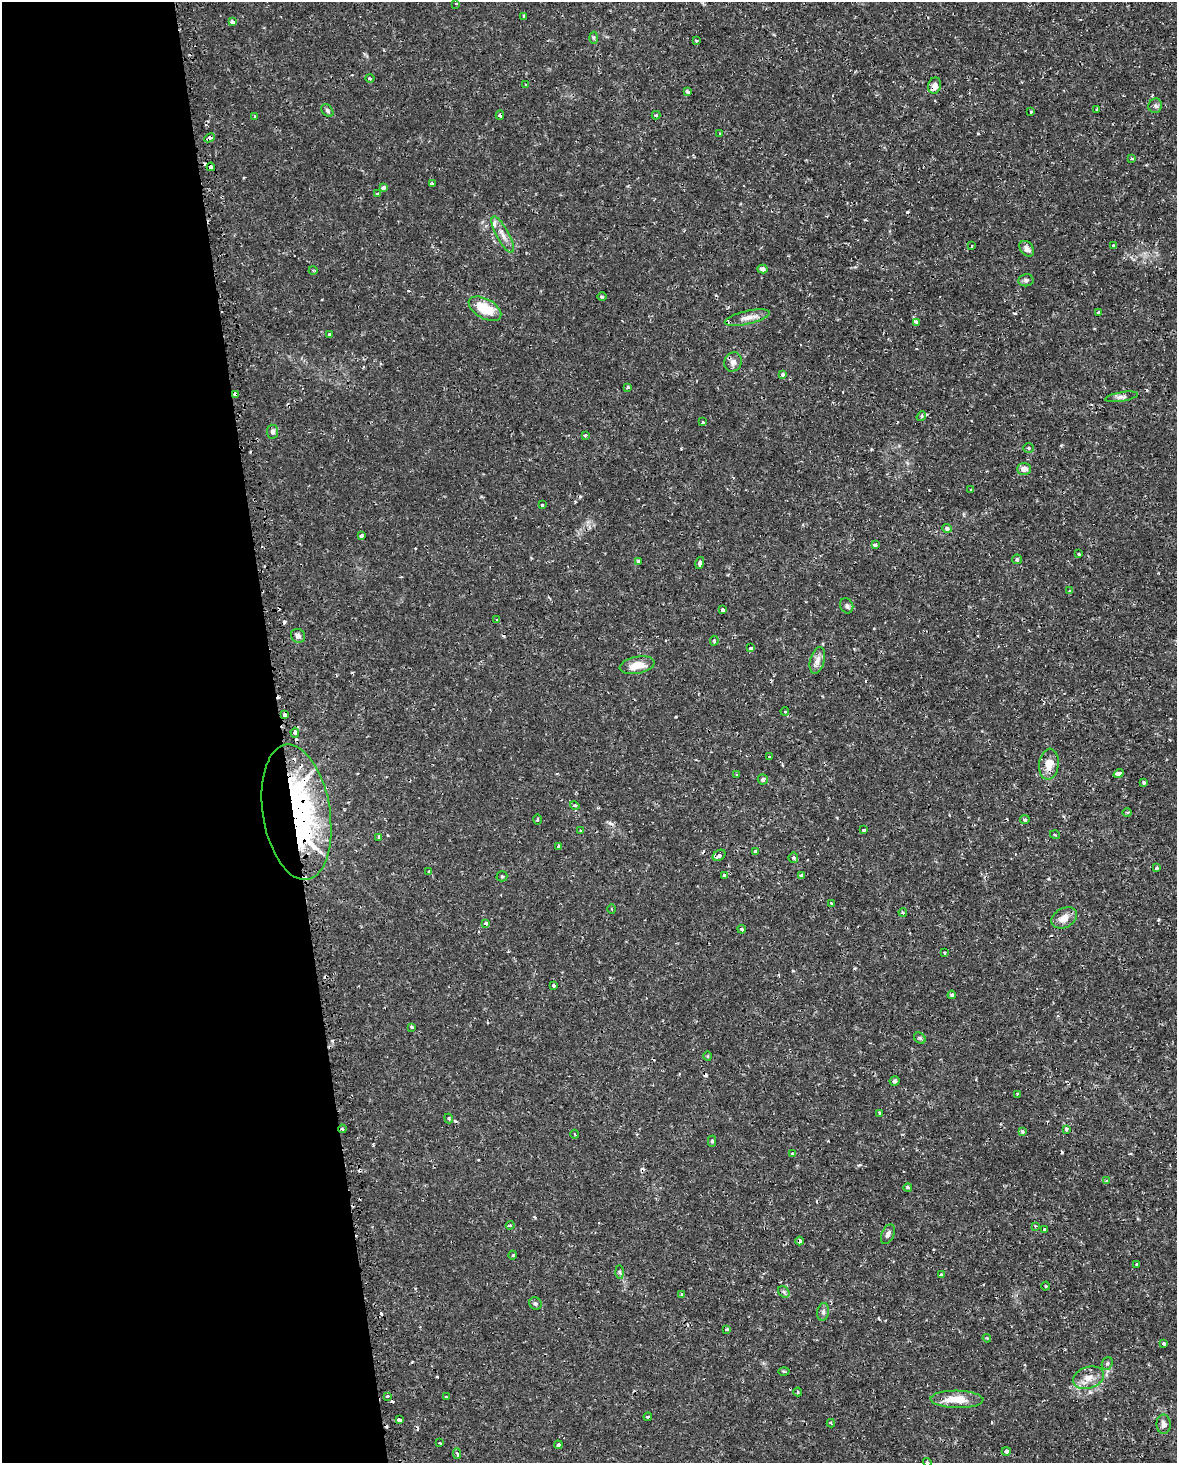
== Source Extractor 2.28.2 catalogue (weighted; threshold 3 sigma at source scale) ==
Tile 5 of 4 x 3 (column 1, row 2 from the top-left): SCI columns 20-1194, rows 1542-3002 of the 4740 x 4499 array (HDU 1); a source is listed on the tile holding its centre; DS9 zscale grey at full resolution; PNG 1179 x 1465 px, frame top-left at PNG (2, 2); each listed source drawn as its Kron ellipse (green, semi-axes under 4 px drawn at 4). Shown black and unused: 24% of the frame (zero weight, under 2 of 3 exposures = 3% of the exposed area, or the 3 px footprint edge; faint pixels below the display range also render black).
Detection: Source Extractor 2.28.2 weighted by HDU 2 'WHT'; one run over the whole footprint, this tile lists its part. Background 0.0102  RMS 0.0013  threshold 0.006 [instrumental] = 3 sigma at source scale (4.5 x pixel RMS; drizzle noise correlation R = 1.50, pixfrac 1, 0.0396/0.0396 arcsec/px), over >= 5 px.
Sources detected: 181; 2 inside a brighter object's white glare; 28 cosmic-ray / hot-pixel residue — neither listed nor drawn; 2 inside a brighter listed object's ellipse — not listed separately; the other 149 listed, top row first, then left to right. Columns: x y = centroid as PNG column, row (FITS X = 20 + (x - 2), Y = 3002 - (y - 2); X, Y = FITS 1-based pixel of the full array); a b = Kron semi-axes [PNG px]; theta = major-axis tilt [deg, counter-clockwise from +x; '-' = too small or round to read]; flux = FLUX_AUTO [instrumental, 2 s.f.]
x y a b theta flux
455 4 3 2 - 0.14
524 16 3 3 - 0.14
232 22 4 3 - 0.66
593 38 6 4 -88 0.2
696 41 3 2 - 0.15
370 78 4 3 - 0.15
526 85 3 3 - 0.17
934 86 8 6 73 0.74
688 91 4 3 - 0.68
1155 106 7 6 - 0.37
1096 110 3 3 - 0.22
327 111 7 5 -49 0.27
1031 112 3 3 - 0.15
500 115 4 3 - 0.33
656 115 4 4 - 0.24
255 117 4 3 - 0.13
720 133 3 3 - 0.51
209 138 5 3 - 0.67
1132 159 4 3 - 0.29
211 167 4 4 - 0.64
432 184 3 3 - 0.26
383 188 4 4 - 0.62
378 194 3 3 - 0.23
503 235 20 6 -61 1
972 246 4 2 - 0.11
1114 246 3 3 - 0.55
1027 249 9 6 -50 0.68
763 269 5 4 - 0.52
313 270 4 3 - 0.14
1026 280 7 6 - 0.33
602 297 5 3 - 0.17
485 309 18 9 -30 3.7
1098 313 4 3 - 0.18
747 318 23 6 13 1.2
916 322 4 3 - 0.46
329 334 3 3 - 0.66
733 362 10 8 70 0.7
783 374 3 3 - 0.56
628 387 4 3 - 0.17
235 395 4 3 - 0.74
1121 397 17 4 9 0.42
921 416 5 4 - 0.24
703 422 4 4 - 0.13
273 432 7 5 -84 0.39
585 435 4 4 - 0.2
1028 448 5 4 - 0.18
1024 469 7 5 -1 0.85
971 490 3 2 - 0.14
542 505 3 3 - 0.21
947 528 4 4 - 0.53
361 536 4 3 - 0.3
875 545 4 3 - 0.75
1079 554 3 3 - 0.22
1017 559 5 5 - 0.16
638 561 4 3 - 0.29
700 563 6 4 74 0.39
1070 591 3 2 - 0.26
847 606 8 6 -66 0.33
723 610 3 3 - 0.52
497 620 4 3 - 0.15
298 636 7 6 - 0.44
714 641 5 4 - 0.19
751 648 3 3 - 0.57
817 660 13 7 75 0.8
637 665 17 8 11 1.7
785 711 4 3 - 0.21
284 715 3 3 - 0.64
295 733 5 3 - 0.6
769 757 3 3 - 0.1
1049 764 15 10 83 1.5
1119 774 5 3 - 0.62
737 775 4 3 - 0.18
763 779 5 5 - 0.33
1144 783 3 3 - 0.28
575 805 5 4 - 0.27
296 812 68 33 -81 33
1127 812 4 3 - 0.13
538 819 5 2 - 0.16
1025 820 5 4 - 0.23
864 830 4 3 - 0.36
580 831 4 3 - 0.2
1055 835 5 3 - 0.12
379 837 4 3 - 0.28
558 846 3 3 - 0.47
755 852 3 3 - 0.22
719 855 7 5 35 0.41
793 858 5 5 - 0.24
1157 868 4 3 - 0.2
429 872 3 3 - 0.37
724 875 3 3 - 0.39
801 875 3 3 - 0.42
502 876 5 5 - 0.16
831 903 4 2 - 0.11
612 909 4 3 - 0.12
903 912 4 3 - 0.17
1064 918 14 9 28 1.2
486 924 4 3 - 0.29
742 929 4 3 - 0.24
944 953 3 3 - 0.15
554 986 4 3 - 0.2
952 995 4 3 - 0.29
412 1027 3 3 - 0.25
920 1038 6 5 - 0.22
707 1056 5 3 - 0.13
895 1081 5 4 - 0.24
1018 1094 3 3 - 0.21
880 1113 4 3 - 0.15
449 1118 5 3 - 0.17
342 1129 4 3 - 0.21
1066 1129 4 3 - 0.41
1022 1132 4 4 - 0.33
575 1134 4 3 - 0.12
712 1141 5 4 - 0.2
792 1154 3 3 - 0.3
1106 1180 4 2 - 0.11
908 1188 4 4 - 0.23
510 1225 4 3 - 0.15
1035 1226 3 3 - 0.13
1044 1230 3 3 - 0.14
888 1234 10 6 66 0.47
800 1241 4 4 - 0.31
513 1255 4 3 - 0.12
1136 1264 3 3 - 0.42
619 1272 7 4 -88 0.22
941 1275 3 3 - 0.39
1046 1286 4 3 - 0.11
784 1292 6 5 - 0.25
682 1295 3 3 - 0.22
535 1303 6 5 - 0.28
823 1312 9 6 82 0.36
727 1329 4 4 - 0.2
987 1338 4 3 - 0.13
1164 1343 3 3 - 0.45
1107 1363 7 5 68 0.23
784 1372 5 3 - 0.16
1088 1378 16 10 18 1.4
798 1392 4 4 - 0.17
387 1396 3 2 - 0.77
446 1397 3 3 - 0.17
957 1399 26 8 -1 2.8
648 1417 4 3 - 0.3
399 1420 4 3 - 0.77
831 1423 4 3 - 0.16
1164 1424 9 7 -88 0.65
440 1443 4 3 - 0.12
558 1445 4 3 - 0.24
1006 1451 4 3 - 1.1
457 1453 5 3 - 0.34
927 1462 4 4 - 0.36
Overlapping masked pixels (flux is a lower limit): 8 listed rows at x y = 934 86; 500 115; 209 138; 211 167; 235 395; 296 812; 342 1129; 800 1241
Isophote crosses this tile's border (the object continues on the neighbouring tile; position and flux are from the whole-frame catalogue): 1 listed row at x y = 927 1462